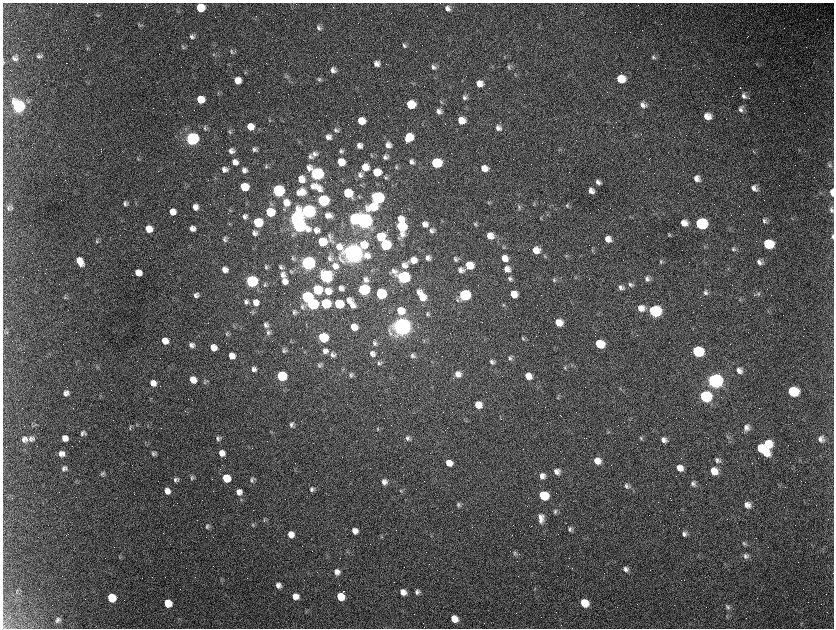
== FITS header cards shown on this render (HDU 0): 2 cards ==
NAXIS1  =                 1663 / length of data axis 1
NAXIS2  =                 1252 / length of data axis 2

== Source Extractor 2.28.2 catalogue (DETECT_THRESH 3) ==
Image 1663 x 1252 px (HDU 0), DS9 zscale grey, zoomed out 1/2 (1 PNG px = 2 x 2 image px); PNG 836 x 630 px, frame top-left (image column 2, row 1251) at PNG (3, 3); no overlay
Background 2550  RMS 44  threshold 132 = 3 sigma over >= 5 px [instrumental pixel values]
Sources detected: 461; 130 cannot appear on this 1/2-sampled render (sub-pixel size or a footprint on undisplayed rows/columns) and are not listed; the other 331 listed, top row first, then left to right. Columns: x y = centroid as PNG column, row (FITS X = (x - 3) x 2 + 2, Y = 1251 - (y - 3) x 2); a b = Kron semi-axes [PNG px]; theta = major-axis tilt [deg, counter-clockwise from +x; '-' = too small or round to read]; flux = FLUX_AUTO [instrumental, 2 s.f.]
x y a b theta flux
200 8 7 6 - 2.4e+05
448 9 7 6 - 4.0e+04
98 16 5 2 - 7.4e+03
139 25 6 4 -37 1.2e+04
319 28 7 5 -50 2.8e+04
192 36 8 6 -45 3.2e+04
404 45 7 4 -54 2.0e+04
183 47 8 4 -51 1.5e+04
87 49 5 2 - 7.1e+03
231 52 7 4 -50 1.8e+04
214 54 4 3 - 8.9e+03
39 56 7 5 -7 2.4e+04
653 57 7 5 -33 2.0e+04
15 58 7 6 - 3.1e+04
3 62 7 3 86 9.4e+03
377 64 7 6 - 5.1e+04
757 64 5 3 - 9.3e+03
433 67 7 6 - 3.1e+04
509 67 6 5 - 1.8e+04
333 70 7 6 - 3.8e+04
286 76 7 4 -40 1.6e+04
319 79 7 5 -46 1.9e+04
620 79 8 6 8 1.7e+05
237 81 6 6 - 9.4e+04
479 84 7 6 - 8.3e+04
218 94 6 3 -81 9.2e+03
744 96 7 6 - 3.6e+04
465 97 6 6 - 2.8e+04
201 100 6 6 - 1.7e+05
441 102 5 4 - 1.2e+04
411 104 7 6 - 2.9e+05
643 105 8 7 - 4.8e+04
19 106 7 7 - 2.3e+06
741 109 8 6 -44 3.9e+04
439 111 6 5 - 3.7e+04
707 116 7 6 - 9.5e+04
269 120 4 4 - 9.3e+03
461 120 6 6 - 1.2e+05
361 121 6 6 - 1.6e+05
250 127 7 6 - 1.0e+05
498 128 7 6 - 4.2e+04
205 129 7 5 -66 1.9e+04
336 130 7 5 -44 2.3e+04
229 132 6 4 -72 1.4e+04
328 137 7 6 - 5.0e+04
409 137 7 6 - 2.1e+05
192 139 7 6 - 3.2e+06
388 145 7 7 - 5.0e+04
359 146 5 5 - 4.7e+04
254 149 6 5 - 2.6e+04
231 151 7 6 - 4.0e+04
341 151 6 5 - 2.1e+04
753 151 5 2 - 6.8e+03
315 154 7 7 - 3.9e+04
372 156 5 3 - 9.1e+03
310 157 7 5 -27 2.4e+04
385 157 6 6 - 3.3e+04
138 158 6 3 -74 8.8e+03
235 162 7 7 - 6.0e+04
341 162 6 6 - 1.7e+05
411 162 6 5 - 3.2e+04
436 163 7 6 - 7.2e+05
829 165 8 4 -54 1.9e+04
266 166 6 4 -73 1.5e+04
365 167 7 6 - 1.2e+05
396 167 5 5 - 1.5e+04
484 168 7 6 - 7.7e+04
224 169 6 6 - 4.3e+04
244 170 7 6 - 4.3e+04
377 172 6 6 - 1.9e+05
317 174 8 6 -32 2.7e+06
360 175 8 7 - 3.8e+04
385 177 7 5 -42 2.1e+04
697 178 7 6 - 5.8e+04
301 179 8 7 - 1.0e+05
598 182 5 4 - 3.1e+04
316 186 8 5 -73 4.1e+04
244 187 6 6 - 3.0e+05
312 187 10 9 - 7.0e+04
754 188 8 6 -42 4.4e+04
319 189 11 9 -84 8.0e+04
278 191 7 6 - 1.9e+06
591 191 6 5 - 5.1e+04
302 192 9 8 - 9.2e+04
832 192 7 3 -86 8.3e+04
298 193 7 4 -73 3.4e+04
348 193 7 6 - 3.5e+05
377 198 7 6 - 2.3e+06
323 200 7 6 - 1.5e+06
488 202 5 4 - 1.0e+04
125 203 5 5 - 2.3e+04
286 203 9 8 - 1.1e+05
534 204 4 3 - 8.8e+03
567 206 7 4 -56 1.3e+04
195 207 6 5 - 5.5e+04
373 207 10 7 9 3.1e+05
519 207 6 5 - 1.6e+04
8 208 9 6 67 2.7e+04
230 210 5 4 - 1.1e+04
831 210 7 5 -75 2.5e+04
308 211 8 6 -8 3.9e+06
172 212 6 6 - 8.3e+04
270 212 6 6 - 3.9e+05
329 215 8 5 -56 4.0e+04
245 216 6 6 - 3.3e+04
327 216 6 4 -89 2.7e+04
541 218 5 3 - 8.4e+03
296 219 7 7 - 3.7e+06
355 219 7 6 - 1.5e+06
400 219 7 6 - 8.8e+04
364 220 7 6 - 5.9e+06
764 221 7 5 -45 2.4e+04
258 222 6 6 - 5.5e+05
684 223 7 6 - 7.7e+04
425 224 6 6 - 5.5e+04
475 224 6 4 -58 1.4e+04
701 224 8 7 - 9.8e+05
299 226 8 6 -15 2.4e+06
401 226 7 6 - 5.9e+05
192 228 5 5 - 5.2e+04
149 229 6 6 - 1.2e+05
316 230 6 5 - 4.9e+04
431 231 7 6 - 3.4e+04
255 233 7 6 - 3.4e+04
402 234 8 7 - 6.1e+04
669 234 5 3 - 1.1e+04
293 235 6 4 -21 1.5e+04
329 236 7 4 -74 2.1e+04
490 236 7 7 - 9.3e+04
380 237 8 7 - 2.6e+05
833 237 7 3 -86 2.0e+04
225 239 5 5 - 2.3e+04
608 239 7 6 - 6.8e+04
97 241 6 5 - 1.7e+04
331 241 10 5 -16 2.7e+04
322 242 6 6 - 4.0e+05
768 244 8 6 -14 3.5e+05
363 245 9 7 -54 2.0e+05
385 245 7 6 - 8.5e+05
504 247 7 4 -55 1.6e+04
733 249 7 5 -42 2.1e+04
536 250 7 7 - 9.8e+04
592 250 5 3 - 9.1e+03
353 253 9 8 - 1.1e+07
545 256 4 4 - 9.2e+03
566 256 5 4 - 1.1e+04
293 258 6 5 - 1.7e+04
330 258 10 6 88 3.3e+04
428 258 5 5 - 3.7e+04
504 258 7 6 - 8.2e+04
455 259 7 4 -60 1.9e+04
413 260 7 6 - 9.2e+04
80 261 9 6 -59 1.1e+05
661 261 6 4 -65 1.4e+04
759 262 7 6 - 4.1e+04
308 263 7 6 - 4.5e+06
404 265 8 7 - 6.0e+04
469 265 7 6 - 2.2e+05
335 266 9 8 - 7.1e+04
266 267 6 4 -71 1.6e+04
281 267 7 5 -65 2.3e+04
507 269 8 7 - 5.9e+04
728 269 4 2 - 6.7e+03
225 270 5 5 - 5.5e+04
460 270 7 6 - 4.6e+04
291 272 6 4 -54 1.2e+04
138 273 6 5 - 1.0e+05
283 275 8 7 - 5.1e+04
325 276 7 6 - 1.8e+06
403 277 8 6 -26 2.4e+06
510 279 7 5 -51 2.7e+04
589 279 3 2 - 4.5e+03
647 279 7 6 - 3.4e+04
366 280 6 5 - 3.3e+04
554 280 6 5 - 1.6e+04
251 281 6 6 - 1.9e+06
285 281 7 6 - 6.8e+04
630 284 8 6 -40 2.9e+04
265 285 5 5 - 1.7e+04
621 287 7 5 -26 3.5e+04
341 288 5 4 - 4.0e+04
317 290 6 6 - 5.7e+05
363 290 7 6 - 1.5e+06
328 291 7 6 - 1.1e+05
418 292 6 5 - 4.5e+04
705 292 7 6 - 2.9e+04
381 294 7 6 - 7.4e+05
514 294 6 6 - 1.1e+05
758 294 7 5 89 2.3e+04
196 295 6 5 - 3.1e+04
464 295 7 6 - 1.1e+06
65 297 5 4 - 1.3e+04
307 297 6 6 - 1.5e+06
422 297 8 7 - 1.4e+05
348 300 7 6 - 5.6e+04
246 302 6 6 - 3.1e+04
256 302 7 7 - 6.4e+04
326 303 6 6 - 7.6e+05
312 304 7 6 - 1.5e+06
339 304 6 6 - 4.6e+05
352 305 7 6 - 4.8e+04
503 305 5 4 - 1.1e+04
640 308 9 8 - 7.9e+04
643 308 2 1 - 4.6e+03
401 311 8 7 - 1.6e+05
654 311 7 6 - 1.5e+06
252 312 6 3 -65 8.5e+03
294 312 6 5 - 2.3e+04
427 314 6 5 - 2.0e+04
559 322 6 6 - 1.3e+05
266 325 6 6 - 3.0e+04
402 326 8 7 - 1.0e+07
354 327 6 5 - 1.3e+05
5 332 6 3 -58 1.1e+04
268 332 7 6 - 2.7e+04
227 334 7 5 -80 1.7e+04
323 337 6 6 - 6.6e+05
523 338 6 4 -69 1.4e+04
165 341 6 6 - 1.0e+05
290 342 4 1 - 3.7e+03
375 343 6 5 - 2.3e+04
599 344 7 6 - 2.9e+05
191 345 6 6 - 3.1e+04
213 347 6 5 - 8.9e+04
284 350 7 5 86 2.2e+04
325 351 7 6 - 4.4e+04
698 351 7 6 - 7.3e+05
372 354 6 6 - 4.0e+04
332 355 7 6 - 2.8e+04
413 355 6 5 - 2.5e+04
232 356 6 5 - 7.8e+04
510 358 7 5 -45 2.3e+04
492 362 7 5 -36 2.8e+04
379 363 7 5 -68 1.8e+04
319 365 7 5 -78 1.8e+04
572 365 4 2 - 6.3e+03
97 367 4 2 - 7.7e+03
565 367 6 4 -38 1.4e+04
254 369 6 6 - 3.6e+04
739 370 8 7 - 5.2e+04
719 373 2 2 - 4.4e+03
458 374 7 7 - 5.7e+04
351 375 6 6 - 2.0e+04
281 376 6 6 - 7.5e+05
528 376 7 6 - 9.3e+04
193 380 6 5 - 1.0e+05
714 381 8 7 - 4.2e+06
205 382 6 4 -67 1.5e+04
153 383 6 6 - 6.6e+04
793 391 8 7 - 4.1e+05
68 392 6 3 -62 1.6e+04
65 393 7 5 -79 3.6e+04
705 396 8 6 -15 9.3e+05
558 398 5 4 - 1.1e+04
478 405 6 6 - 1.2e+05
291 424 6 6 - 2.7e+04
746 427 8 7 - 5.1e+04
130 428 8 4 -87 1.4e+04
377 429 6 4 -84 1.2e+04
608 431 6 3 -33 1.1e+04
271 432 3 3 - 6.7e+03
83 433 6 5 - 2.8e+04
728 437 5 4 - 1.3e+04
31 438 7 7 - 3.2e+04
65 438 6 5 - 6.1e+04
218 438 5 5 - 2.5e+04
408 438 7 5 -79 2.8e+04
641 438 6 4 74 1.6e+04
24 439 8 7 - 3.7e+04
821 439 7 6 - 4.7e+04
664 440 7 6 - 4.4e+04
768 444 12 8 89 2.5e+05
760 448 6 5 - 1.8e+05
765 452 9 5 -49 1.4e+05
154 453 5 4 - 2.1e+04
222 453 6 6 - 6.2e+04
61 454 6 6 - 5.1e+04
717 460 7 6 - 2.9e+04
597 461 7 6 - 8.8e+04
449 463 6 6 - 9.3e+04
64 468 7 5 51 3.1e+04
680 468 7 6 - 7.9e+04
556 471 7 6 - 4.9e+04
714 471 8 7 - 1.2e+05
102 474 6 6 - 2.2e+04
542 476 7 6 - 5.1e+04
192 478 7 5 75 2.1e+04
226 478 6 6 - 2.6e+05
176 479 6 5 - 2.5e+04
252 480 7 7 - 2.3e+04
384 482 6 6 - 4.1e+04
693 484 7 6 - 3.0e+04
626 486 8 7 - 3.2e+04
785 487 2 2 - 2.0e+03
311 489 7 5 88 2.6e+04
167 491 6 5 - 6.2e+04
401 491 6 3 -61 1.1e+04
239 492 7 7 - 5.3e+04
543 495 7 6 - 4.0e+05
241 500 5 4 - 1.3e+04
458 505 6 4 -80 1.9e+04
747 505 7 7 - 5.9e+04
555 511 6 5 - 1.9e+04
540 517 11 7 -44 5.4e+04
264 519 6 5 - 1.6e+04
540 520 9 5 -87 3.8e+04
253 525 5 4 - 1.0e+04
207 526 7 5 72 2.3e+04
570 529 6 5 - 2.2e+04
355 531 6 5 - 6.0e+04
291 534 6 6 - 6.9e+04
684 534 7 6 - 2.9e+04
744 544 7 5 -74 2.1e+04
515 553 6 5 - 1.6e+04
746 556 8 7 - 3.2e+04
119 557 5 2 - 6.6e+03
626 569 7 6 - 3.8e+04
337 572 6 6 - 4.6e+04
278 585 5 5 - 4.3e+04
343 591 2 1 - 9.5e+03
16 592 4 2 - 5.2e+03
403 592 6 5 - 6.3e+04
417 592 6 6 - 2.8e+04
295 596 6 5 - 7.2e+04
340 596 6 6 - 1.9e+05
112 597 6 6 - 3.0e+05
168 603 6 6 - 1.9e+05
584 603 7 6 - 1.7e+05
727 607 8 5 -57 2.5e+04
454 619 6 6 - 1.0e+05
58 620 6 5 - 2.7e+04
At the frame edge (FLAGS 8, measured only in part): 3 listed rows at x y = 3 62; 832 192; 833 237
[130 sub-pixel or undisplayed-footprint detections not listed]